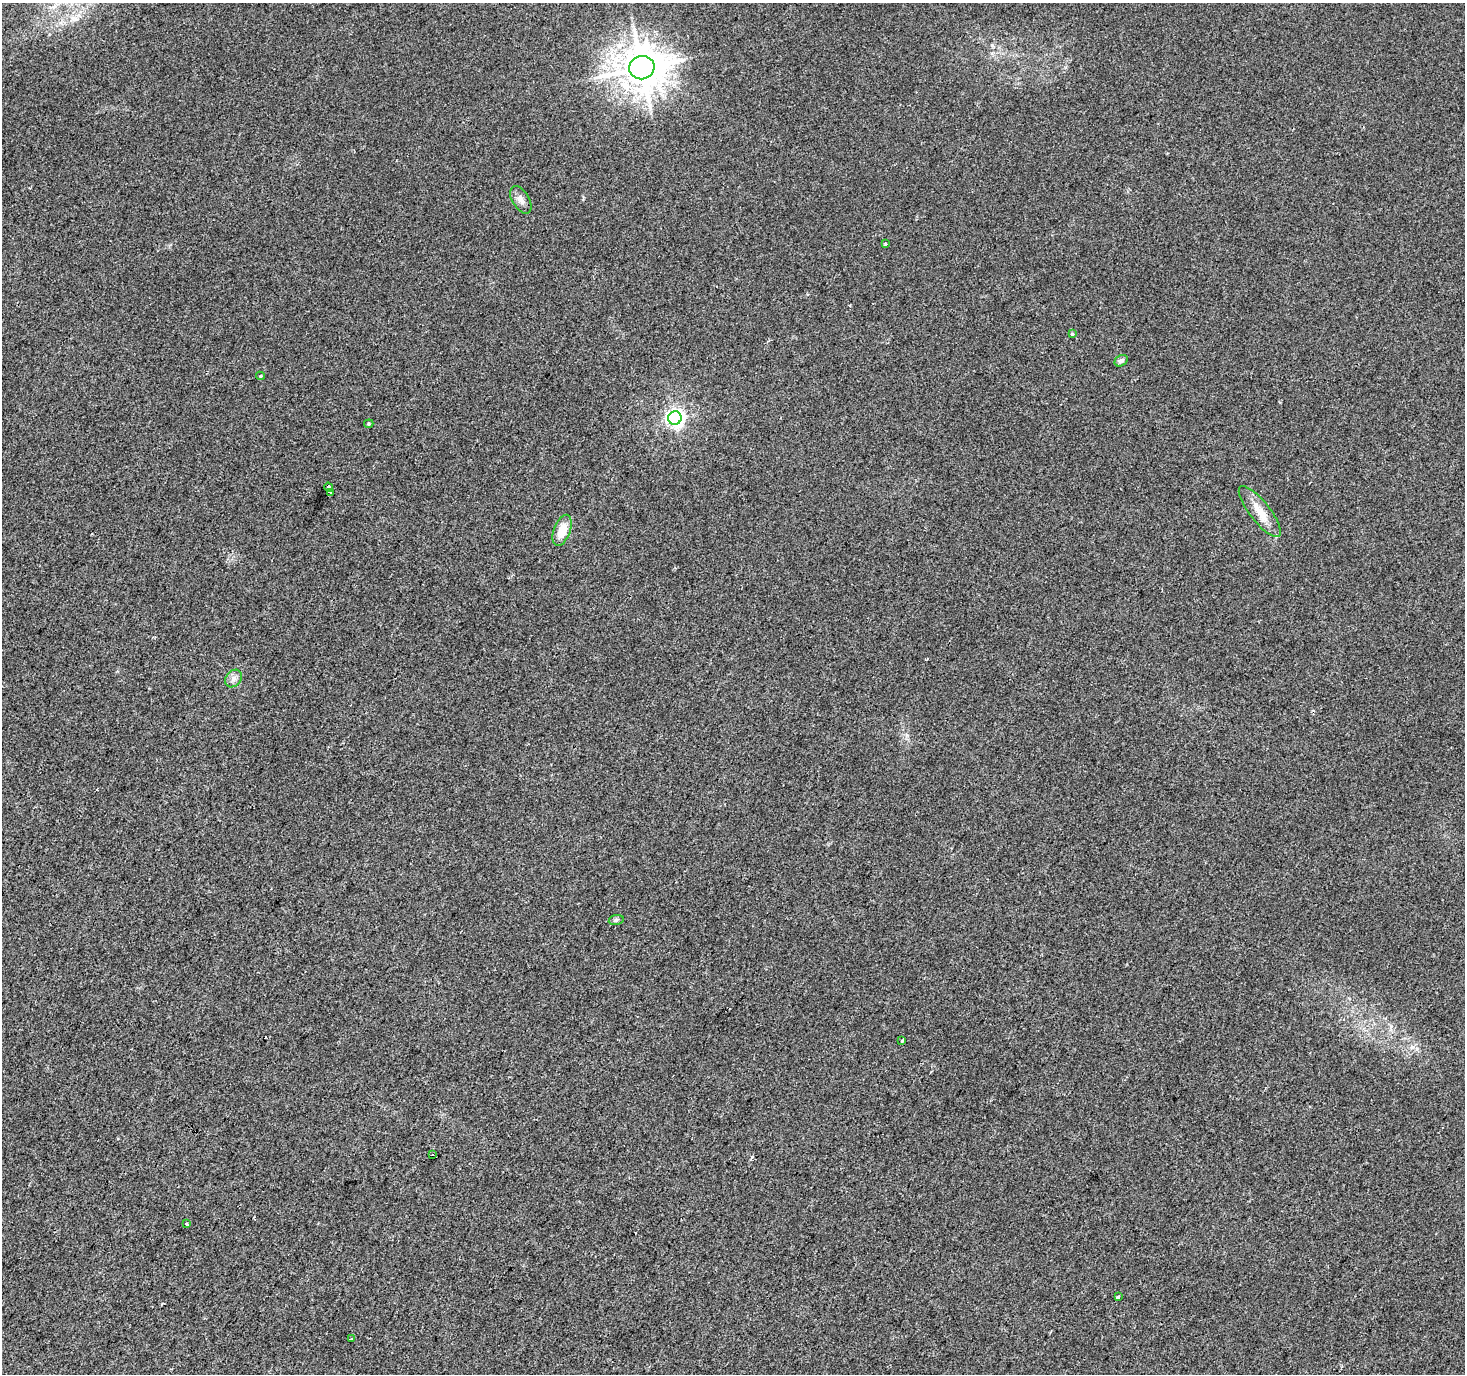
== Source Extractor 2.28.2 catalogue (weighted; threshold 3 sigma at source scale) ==
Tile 7 of 4 x 4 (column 3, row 2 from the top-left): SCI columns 2933-4395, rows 3001-4372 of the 5859 x 5934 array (HDU 1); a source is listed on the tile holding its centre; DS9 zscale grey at full resolution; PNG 1467 x 1376 px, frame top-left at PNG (2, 3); each listed source drawn as its Kron ellipse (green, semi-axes under 4 px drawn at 4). Shown black and unused: <1% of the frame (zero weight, under 2 of 3 exposures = <1% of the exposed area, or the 3 px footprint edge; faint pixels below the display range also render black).
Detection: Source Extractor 2.28.2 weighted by HDU 2 'WHT'; one run over the whole footprint, this tile lists its part. Background 0.00727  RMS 0.0046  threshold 0.0209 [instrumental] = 3 sigma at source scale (4.5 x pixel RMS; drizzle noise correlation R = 1.50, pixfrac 1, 0.0396/0.0396 arcsec/px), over >= 5 px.
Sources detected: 21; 2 cosmic-ray / hot-pixel residue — neither listed nor drawn; the other 19 listed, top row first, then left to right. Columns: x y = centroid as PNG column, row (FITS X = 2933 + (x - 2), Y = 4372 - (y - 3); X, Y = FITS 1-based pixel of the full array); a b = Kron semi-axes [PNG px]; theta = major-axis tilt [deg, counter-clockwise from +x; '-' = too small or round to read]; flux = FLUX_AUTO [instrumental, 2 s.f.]
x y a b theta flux
642 68 13 11 17 1400
521 200 15 8 -59 3
885 243 3 2 - 0.55
1072 334 4 4 - 0.52
1121 361 7 5 33 1.4
260 376 4 4 - 0.49
675 418 6 6 - 180
369 424 5 4 - 0.65
329 487 5 3 - 5.1
331 492 4 3 - 6.9
1260 511 31 10 -52 7.9
562 530 16 8 70 8.4
234 678 10 7 48 2.1
616 920 7 5 11 0.96
902 1041 3 3 - 0.68
432 1155 2 2 - 0.41
187 1224 3 3 - 0.98
1118 1297 4 3 - 1.8
351 1339 3 3 - 0.96
Overlapping masked pixels (flux is a lower limit): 1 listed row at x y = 329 487